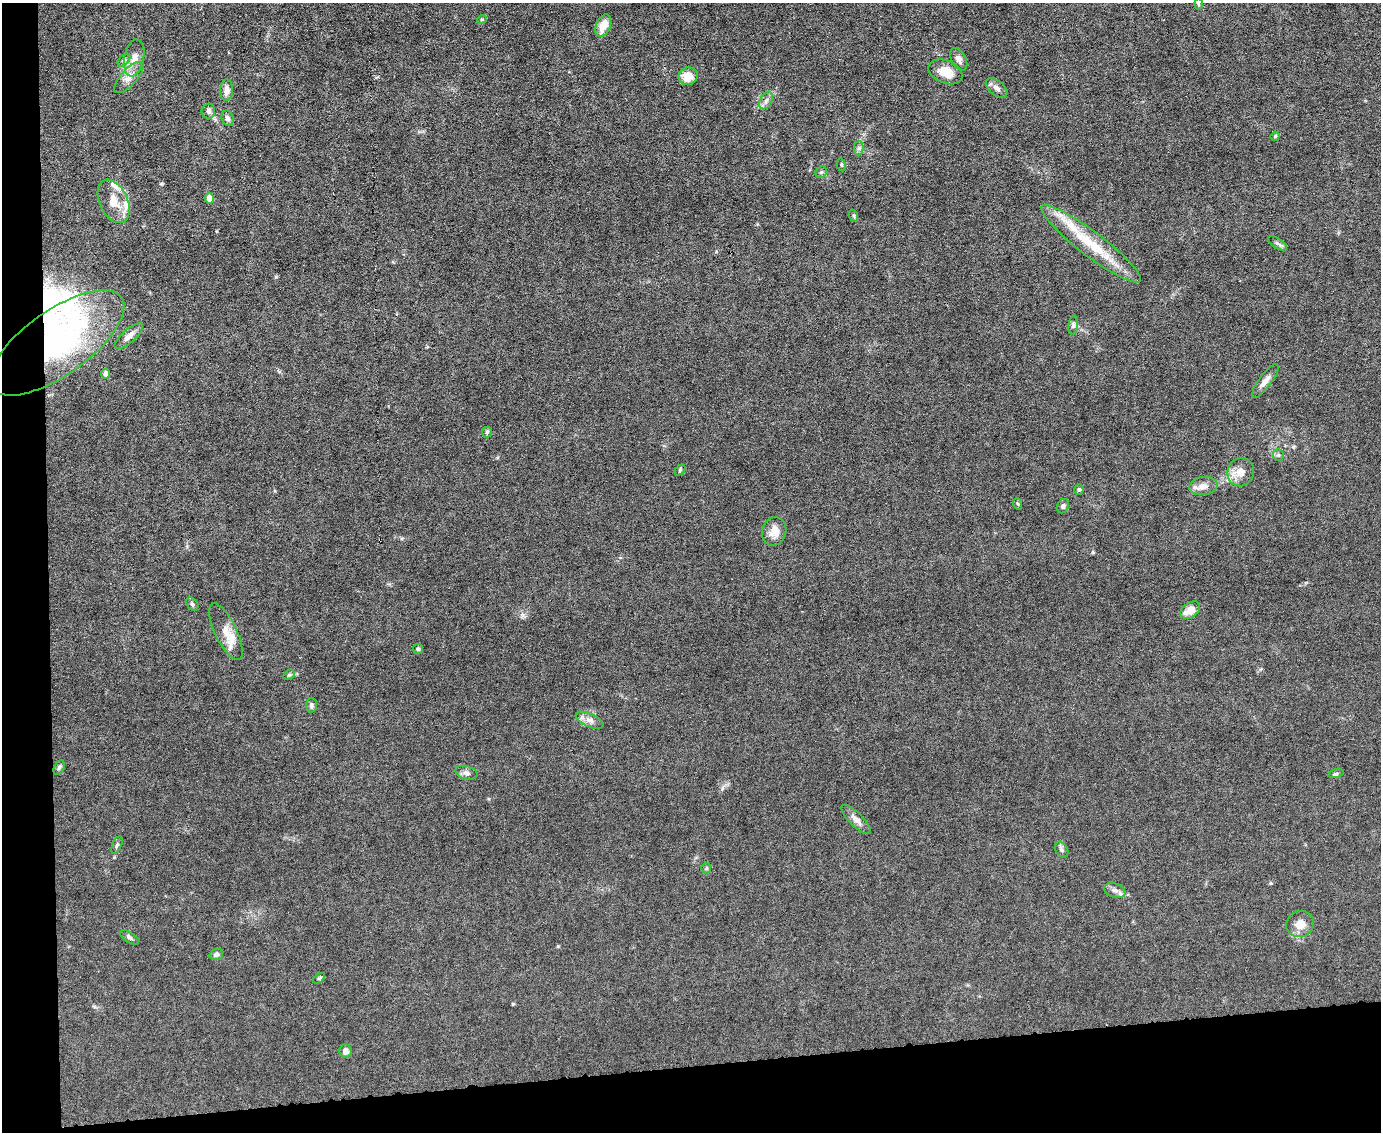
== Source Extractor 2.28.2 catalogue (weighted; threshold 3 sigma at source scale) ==
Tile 10 of 3 x 4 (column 1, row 4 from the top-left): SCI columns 231-1609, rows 1-1130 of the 4491 x 4519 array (HDU 1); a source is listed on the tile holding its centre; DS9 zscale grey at full resolution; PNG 1383 x 1134 px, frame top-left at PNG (2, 3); each listed source drawn as its Kron ellipse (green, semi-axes under 4 px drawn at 4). Shown black and unused: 9% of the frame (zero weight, under 6 of 12 exposures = <1% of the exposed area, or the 3 px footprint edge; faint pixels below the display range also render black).
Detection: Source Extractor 2.28.2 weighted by HDU 2 'WHT'; one run over the whole footprint, this tile lists its part. Background 0.0159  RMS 0.0032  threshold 0.0131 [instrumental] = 3 sigma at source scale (4.09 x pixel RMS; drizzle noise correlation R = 1.36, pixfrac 0.8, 0.05/0.05 arcsec/px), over >= 5 px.
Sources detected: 63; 1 inside a brighter object's white glare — neither listed nor drawn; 5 inside a brighter listed object's ellipse — not listed separately; the other 57 listed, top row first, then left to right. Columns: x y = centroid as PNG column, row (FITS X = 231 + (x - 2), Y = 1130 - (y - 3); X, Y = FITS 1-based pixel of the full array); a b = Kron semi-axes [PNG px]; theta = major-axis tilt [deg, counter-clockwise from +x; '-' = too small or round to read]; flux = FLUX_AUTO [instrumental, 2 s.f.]
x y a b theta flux
1198 4 6 4 -88 0.38
482 19 5 3 - 0.24
603 26 12 7 66 4.2
134 58 19 9 79 3
959 59 12 7 -61 1.3
124 60 7 4 45 0.64
945 72 18 11 -22 4.4
688 76 9 8 - 4
129 77 20 8 48 2.5
997 88 12 7 -38 1.3
226 90 10 6 88 2.1
766 100 9 6 63 1
208 111 7 6 - 1.1
228 118 8 6 -74 0.9
1275 136 5 4 - 0.37
859 148 7 4 89 0.59
841 165 6 3 -81 0.34
821 172 6 5 - 0.49
209 198 5 4 - 3.2
114 201 23 14 -65 5
854 216 6 4 -72 0.38
1277 243 10 5 -31 0.72
1091 244 62 12 -37 13
1073 325 9 5 84 0.7
129 336 18 6 41 2
57 343 79 32 35 61
105 374 4 4 - 1.7
1265 381 20 6 53 2
487 432 5 5 - 0.43
1278 455 6 5 - 0.5
680 470 6 4 47 0.4
1241 472 14 13 - 3.1
1203 486 14 9 9 2.4
1079 489 5 5 - 0.47
1018 504 6 3 -71 0.3
1063 506 7 5 61 0.76
774 531 14 12 76 3.2
192 604 7 5 -53 0.57
1190 610 11 7 36 3.6
226 632 31 11 -64 3.5
418 649 5 5 - 0.52
289 675 6 4 40 0.42
311 705 7 5 -89 0.75
589 720 15 6 -25 1.7
59 767 8 5 63 0.57
466 773 11 6 -17 1.1
1336 774 8 3 13 0.43
856 819 19 6 -45 2
117 845 9 4 66 0.52
1062 850 8 6 -59 0.71
706 868 5 5 - 0.37
1115 890 11 7 -22 1.3
1300 924 14 12 34 3.4
129 937 11 5 -32 0.73
216 954 7 5 15 0.71
319 978 7 3 36 0.34
346 1051 7 6 - 1.5
Overlapping masked pixels (flux is a lower limit): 1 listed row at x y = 57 343
Unlisted compact peaks at least as high as the median listed source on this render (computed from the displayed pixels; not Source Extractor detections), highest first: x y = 276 277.